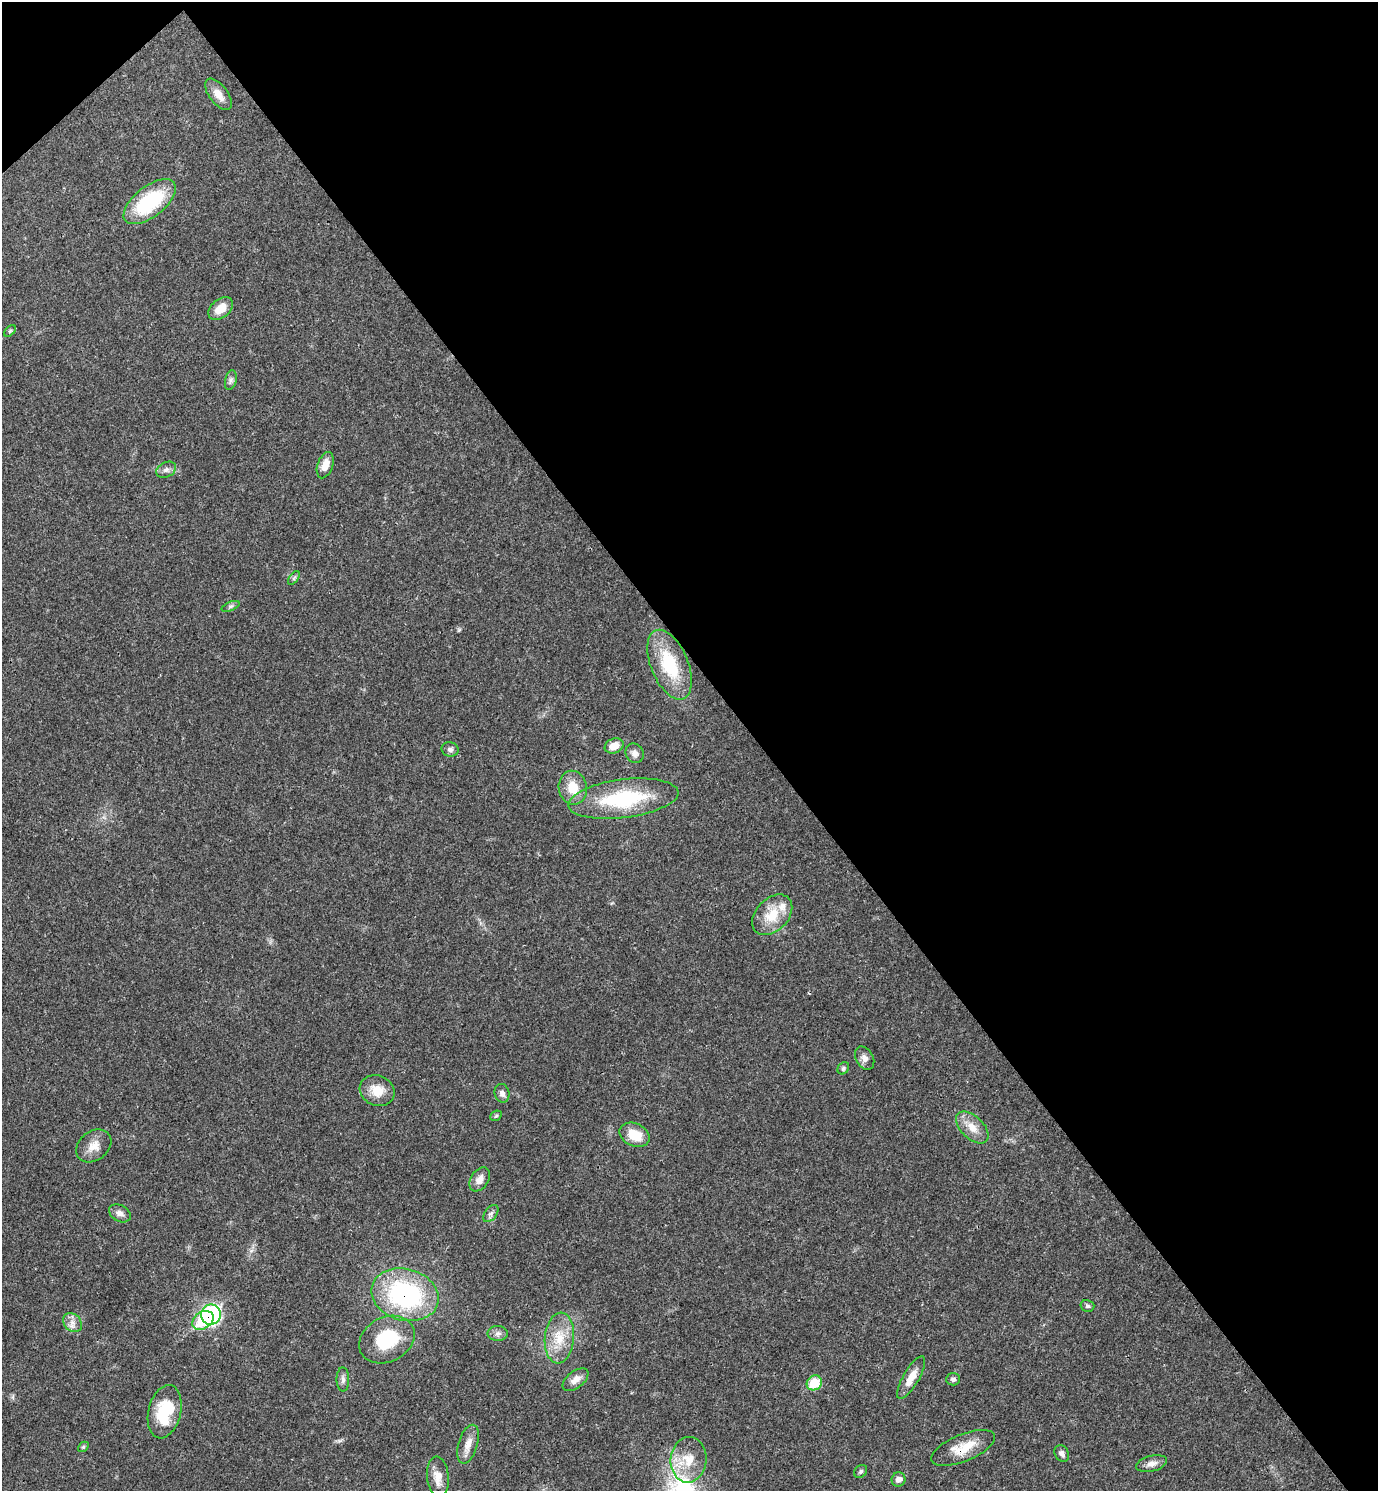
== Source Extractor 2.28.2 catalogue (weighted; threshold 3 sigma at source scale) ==
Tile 3 of 4 x 4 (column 3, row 1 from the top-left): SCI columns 3050-4425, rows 4469-5957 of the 5958 x 5961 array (HDU 1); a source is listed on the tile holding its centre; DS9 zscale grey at full resolution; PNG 1380 x 1493 px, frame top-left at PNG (2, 2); each listed source drawn as its Kron ellipse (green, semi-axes under 4 px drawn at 4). Shown black and unused: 46% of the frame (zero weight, under 3 of 4 exposures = <1% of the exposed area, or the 3 px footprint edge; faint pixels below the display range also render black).
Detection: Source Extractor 2.28.2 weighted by HDU 2 'WHT'; one run over the whole footprint, this tile lists its part. Background 0.0204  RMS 0.0022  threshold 0.00997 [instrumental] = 3 sigma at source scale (4.5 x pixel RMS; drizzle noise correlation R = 1.50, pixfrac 1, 0.05/0.05 arcsec/px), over >= 5 px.
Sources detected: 51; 1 inside a brighter listed object's ellipse — not listed separately; the other 50 listed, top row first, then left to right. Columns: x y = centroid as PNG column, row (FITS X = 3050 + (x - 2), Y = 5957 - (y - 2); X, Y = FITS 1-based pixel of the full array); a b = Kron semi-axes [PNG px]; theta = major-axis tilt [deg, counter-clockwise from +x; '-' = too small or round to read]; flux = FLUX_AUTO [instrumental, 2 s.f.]
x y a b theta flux
218 94 18 9 -52 2.4
150 202 31 15 38 17
221 309 14 9 41 3.3
10 331 7 4 44 0.33
231 380 10 5 76 0.66
325 465 13 7 71 2.3
166 470 10 7 28 0.92
294 578 8 4 53 0.4
231 606 9 4 21 0.47
670 665 37 18 -67 11
614 746 10 7 22 2.7
450 749 8 7 - 0.73
635 753 10 9 - 1
573 788 17 14 -80 4.3
623 799 55 19 7 19
772 915 23 16 46 5.6
865 1058 12 8 -61 1.2
843 1068 6 5 - 0.43
377 1091 18 15 -25 3.9
502 1093 9 7 -75 1
496 1116 6 5 - 0.33
972 1127 20 11 -43 2.9
635 1135 16 11 -25 4.5
94 1146 19 14 38 2.8
480 1179 13 8 57 1.8
120 1213 11 8 -31 1.2
491 1213 10 6 52 0.73
405 1295 34 26 -16 33
1087 1306 7 6 - 0.47
211 1315 10 10 - 42
203 1320 11 8 35 8.4
72 1323 11 8 -46 1.4
498 1333 10 7 0 0.93
559 1338 25 14 84 5.5
387 1340 29 22 27 12
911 1378 24 8 60 3
343 1379 12 6 -89 0.92
953 1379 7 6 - 0.63
576 1380 15 8 38 1.8
814 1383 8 7 - 6.4
165 1412 27 16 76 8.9
468 1444 20 9 73 2.3
83 1447 6 4 42 0.31
963 1448 34 13 22 5.2
1062 1453 8 7 - 0.92
688 1460 23 18 85 5.8
1152 1463 16 8 14 1.4
861 1471 7 5 47 0.47
438 1477 20 11 -84 2.8
898 1479 7 7 - 1.1
Overlapping masked pixels (flux is a lower limit): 3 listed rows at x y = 405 1295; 211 1315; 963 1448